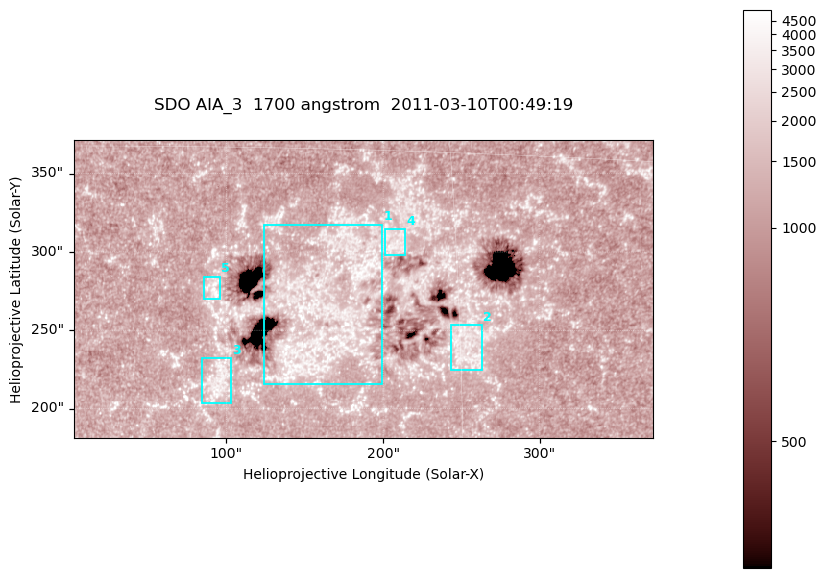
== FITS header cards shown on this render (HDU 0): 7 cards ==
TELESCOP= 'SDO     '           /
INSTRUME= 'AIA_3   '           /
WAVELNTH=                 1700 /
WAVEUNIT= 'angstrom'           /
DATE-OBS= '2011-03-10T00:49:19.711' /
CTYPE1  = 'HPLN-TAN'           /
CTYPE2  = 'HPLT-TAN'           /

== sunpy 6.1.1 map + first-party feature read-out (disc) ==
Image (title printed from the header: SDO AIA_3  1700 angstrom  2011-03-10T00:49:19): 603 x 310 px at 0.613 arcsec/px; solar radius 966 arcsec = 1577 px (partial field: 2.4% of the solar disc is inside the frame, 100% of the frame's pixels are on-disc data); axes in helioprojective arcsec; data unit not stated in the header (colour bar unlabelled)
Pointing: header CRPIX1/2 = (2053.97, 2042.58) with CRVAL1/2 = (0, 0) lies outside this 603 x 310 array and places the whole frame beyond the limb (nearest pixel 1.43 R_sun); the SolarSoft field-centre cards XCEN/YCEN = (187.3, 276.4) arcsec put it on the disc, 1909 arcsec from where CRPIX/CRVAL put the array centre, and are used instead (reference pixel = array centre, CRVAL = XCEN/YCEN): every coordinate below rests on XCEN/YCEN
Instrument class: DISC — disc imager (sunpy class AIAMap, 1700 A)
Bright regions (active regions / flare kernels): reference = the on-disc median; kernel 5 px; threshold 5 sigma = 1479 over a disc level ~1236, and >= 1.15x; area >= 186 px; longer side >= 4 px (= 2.5 arcsec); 5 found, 5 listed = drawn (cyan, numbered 1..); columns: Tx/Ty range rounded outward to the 2 arcsec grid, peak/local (2 s.f.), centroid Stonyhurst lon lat
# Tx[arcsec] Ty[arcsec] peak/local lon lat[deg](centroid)
1 124..200 214..318 3.8 +10 +8
2 242..264 224..254 3 +15 +7
3 84..104 202..232 3.2 +6 +6
4 200..214 298..316 3.1 +13 +11
5 86..96 270..284 3.8 +5 +9